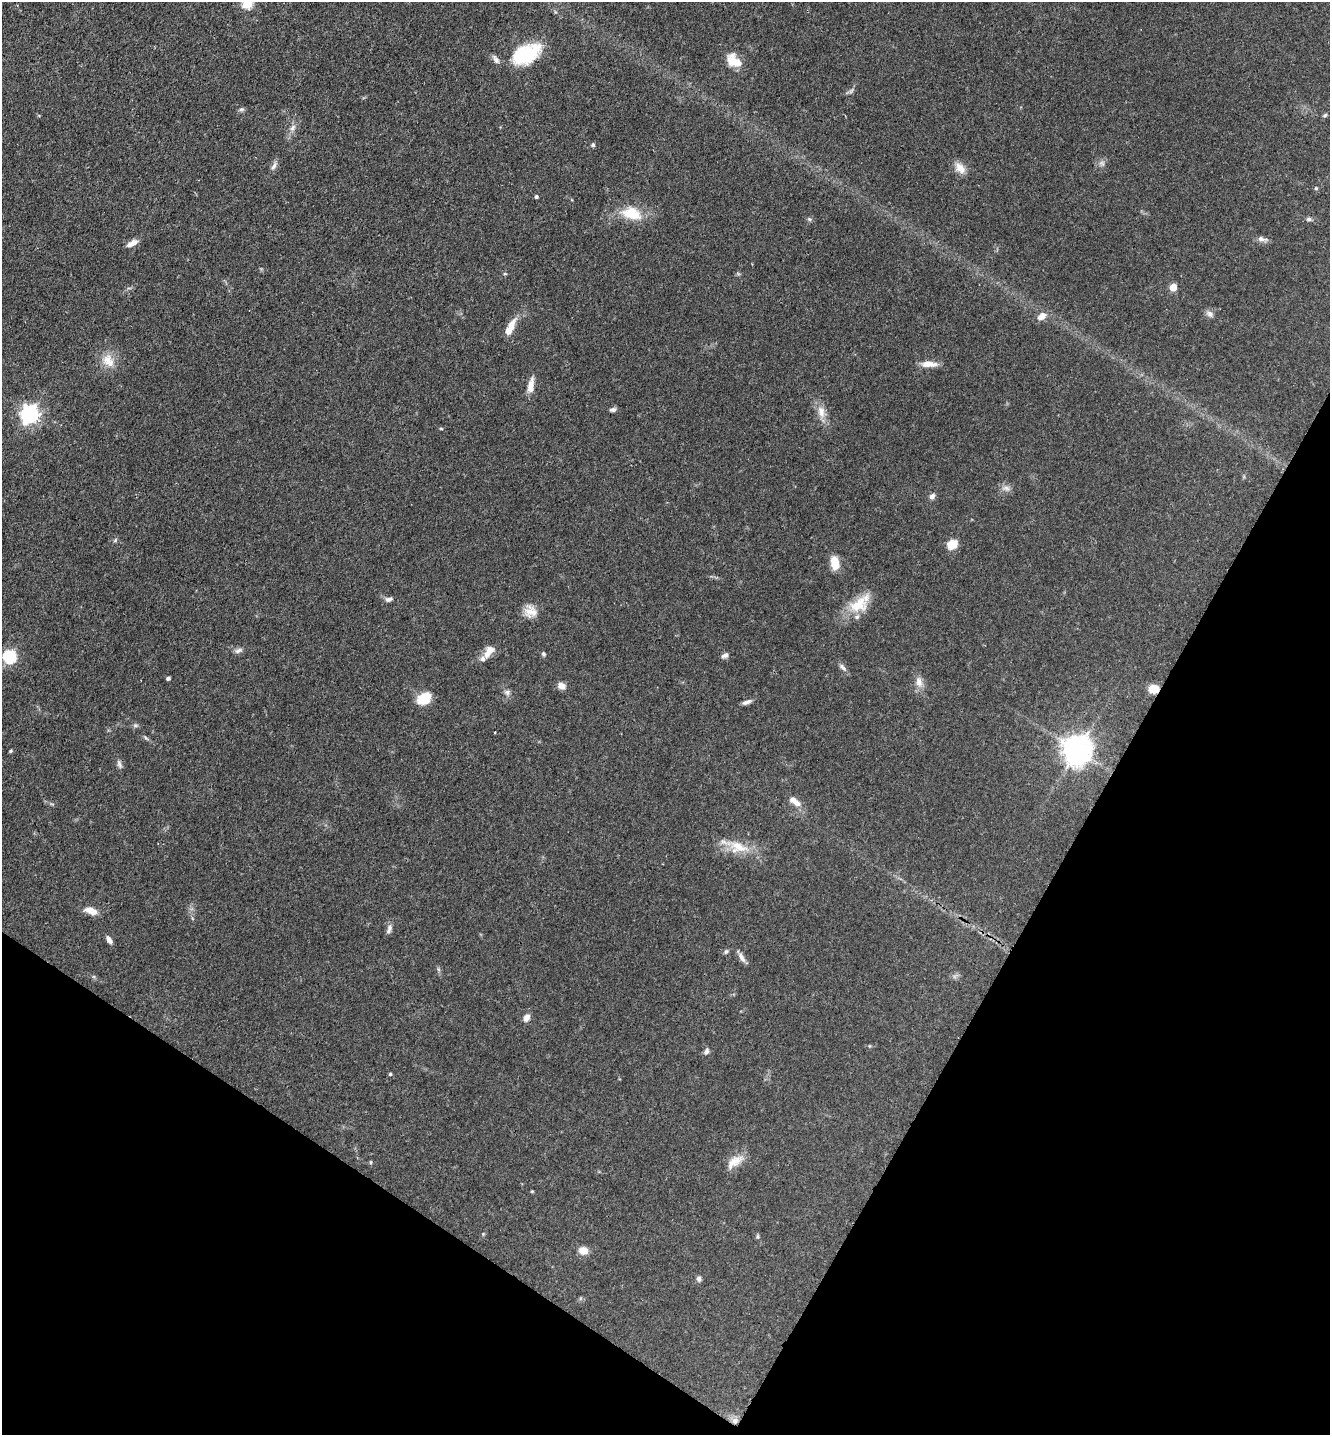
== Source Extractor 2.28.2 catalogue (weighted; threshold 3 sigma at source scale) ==
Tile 15 of 4 x 4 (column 3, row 4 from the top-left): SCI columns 2893-4220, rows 91-1523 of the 5922 x 5914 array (HDU 1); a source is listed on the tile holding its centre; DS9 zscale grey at full resolution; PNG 1332 x 1437 px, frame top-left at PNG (2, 2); no overlay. Shown black and unused: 26% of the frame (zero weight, under 3 of 4 exposures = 9% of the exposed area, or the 3 px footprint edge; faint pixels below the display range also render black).
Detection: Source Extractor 2.28.2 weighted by HDU 2 'WHT'; one run over the whole footprint, this tile lists its part. Background 0.0683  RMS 0.0039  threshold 0.0176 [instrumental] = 3 sigma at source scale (4.5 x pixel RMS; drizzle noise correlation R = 1.50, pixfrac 1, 0.05/0.05 arcsec/px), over >= 5 px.
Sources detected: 78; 1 cosmic-ray / hot-pixel residue — not listed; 3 inside a brighter listed object's ellipse — not listed separately; the other 74 listed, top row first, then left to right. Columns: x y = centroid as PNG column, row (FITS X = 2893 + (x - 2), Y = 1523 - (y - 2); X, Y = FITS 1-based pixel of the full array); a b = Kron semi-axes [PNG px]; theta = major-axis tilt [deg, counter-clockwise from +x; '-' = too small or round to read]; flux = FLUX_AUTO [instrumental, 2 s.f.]
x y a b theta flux
247 3 6 5 - 27
525 54 32 18 26 23
496 59 14 5 -55 1.4
734 61 19 12 -41 6.7
851 91 9 3 45 0.74
241 109 8 5 18 0.75
1325 115 6 5 - 0.6
292 128 11 6 56 1.7
593 145 5 5 - 0.68
1102 163 7 7 - 1.2
274 166 12 5 59 1.4
960 168 17 10 -48 3.8
1316 188 5 5 - 0.51
536 196 4 4 - 0.83
632 214 26 16 -14 11
809 219 6 4 -44 0.6
1309 219 8 5 0 0.91
1262 239 15 6 -10 1.7
133 242 10 8 23 2.3
505 274 6 3 -18 0.4
1173 287 5 5 - 8.3
1210 314 10 8 -28 1.7
1042 316 11 8 42 3.1
508 330 16 8 64 4.5
108 361 20 14 -56 6
929 364 20 7 -2 3.8
531 385 22 7 79 3.5
613 410 8 5 6 1.1
821 412 17 10 -79 4.1
29 414 7 7 - 160
441 429 5 3 - 0.36
1006 488 12 6 -7 1.7
932 496 7 6 - 1.5
115 540 6 5 - 0.62
952 544 10 8 37 6
835 563 11 7 -79 8.3
388 599 10 6 5 1.4
860 604 34 17 40 11
531 612 16 15 - 4.7
238 650 11 6 23 1.3
489 651 18 9 54 4
544 654 6 5 - 0.67
725 655 10 6 23 1.3
10 656 6 6 - 50
843 667 13 6 -49 1.5
168 678 4 3 - 1
919 682 16 9 -81 3.2
561 686 10 7 -18 2.4
1154 689 9 8 - 5.7
507 692 8 7 - 1.3
424 698 13 10 30 10
746 702 12 5 18 1.5
135 725 6 5 - 0.75
1077 750 9 9 - 570
11 751 5 4 - 0.48
119 764 12 6 -70 1.3
795 801 18 8 -37 3.6
738 847 32 13 -19 9.7
91 911 16 8 -18 3.8
389 929 14 6 72 1.6
109 940 9 5 -58 1.7
726 951 6 5 - 0.76
741 957 15 6 -58 1.8
526 1018 9 7 63 2.3
706 1051 8 6 67 1.1
390 1074 4 4 - 0.47
371 1162 5 3 - 0.43
734 1162 25 12 35 5.1
532 1191 5 3 - 0.36
483 1234 4 4 - 0.38
758 1237 7 3 90 0.54
583 1250 10 8 -4 3.7
699 1279 7 5 87 1.2
735 1421 9 8 - 2.1
Overlapping masked pixels (flux is a lower limit): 2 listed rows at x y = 1154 689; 735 1421
Isophote crosses this tile's border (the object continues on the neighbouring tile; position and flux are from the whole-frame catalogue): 1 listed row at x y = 247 3